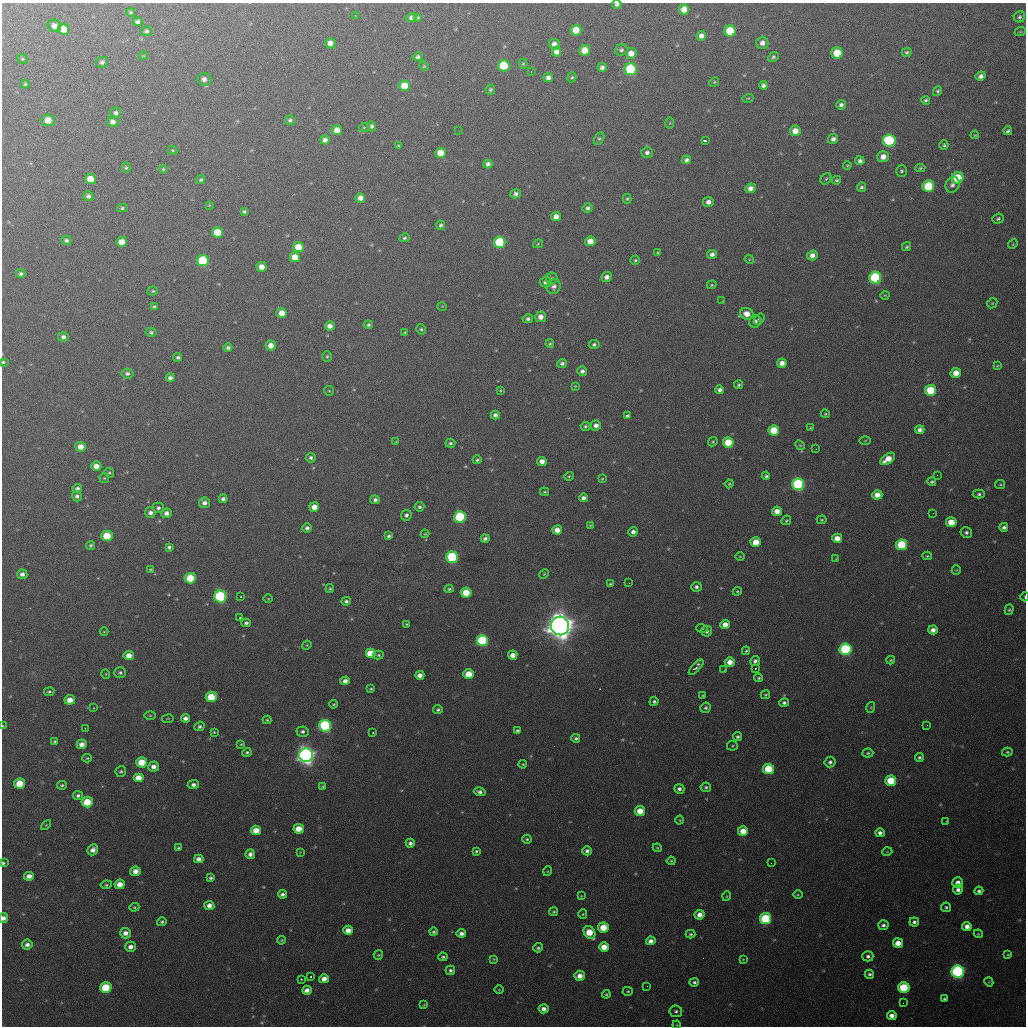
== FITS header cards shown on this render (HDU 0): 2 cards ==
NAXIS1  =                 1024 / length of data axis 1
NAXIS2  =                 1024 / length of data axis 2

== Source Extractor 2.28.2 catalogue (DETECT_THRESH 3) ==
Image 1024 x 1024 px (HDU 0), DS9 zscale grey, 1 PNG px = 1 image px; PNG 1028 x 1028 px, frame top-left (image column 1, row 1024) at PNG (2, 3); each listed source drawn as its Kron ellipse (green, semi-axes under 4 px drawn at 4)
Background 430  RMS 17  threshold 51.2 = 3 sigma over >= 5 px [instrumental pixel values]
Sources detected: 427; all 427 listed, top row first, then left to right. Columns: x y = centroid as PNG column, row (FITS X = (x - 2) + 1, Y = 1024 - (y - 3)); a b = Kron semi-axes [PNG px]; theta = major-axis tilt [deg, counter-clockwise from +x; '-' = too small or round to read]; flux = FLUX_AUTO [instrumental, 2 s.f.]
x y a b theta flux
617 4 4 4 - 2.9e+03
684 9 5 5 - 1.3e+04
131 12 4 3 - 1.6e+03
355 16 2 2 - 6.3e+02
1019 17 6 5 - 2.5e+03
411 18 5 4 - 4.4e+03
418 18 4 3 - 1.5e+03
137 22 5 4 - 2.7e+03
54 26 7 6 - 6.2e+03
64 29 5 5 - 1.7e+04
576 30 5 5 - 2.2e+04
146 31 5 5 - 2.5e+03
730 31 6 5 - 4.4e+04
1020 32 6 3 18 1.2e+03
701 36 5 4 - 5.8e+03
330 43 5 5 - 7.9e+03
762 43 6 6 - 6.5e+03
554 44 5 5 - 7.2e+03
585 50 5 5 - 2.1e+04
621 50 6 5 - 2.6e+03
556 52 5 4 - 8.2e+03
907 52 5 4 - 2.1e+03
631 53 5 5 - 1.1e+04
837 53 6 5 - 3.1e+04
143 56 4 3 - 7.8e+02
418 57 5 4 - 3.0e+03
773 57 6 4 41 2.4e+03
22 59 5 4 - 1.5e+03
102 62 6 5 - 3.1e+03
523 64 5 4 - 1.6e+03
424 66 5 4 - 1.2e+03
504 66 6 5 - 6.1e+04
602 67 4 4 - 3.9e+03
631 69 6 6 - 1.1e+05
531 71 3 2 - 1.1e+03
981 76 5 4 - 4.4e+03
572 77 5 4 - 1.8e+03
548 78 5 4 - 5.7e+03
204 79 7 6 - 5.5e+03
714 82 5 4 - 1.4e+03
25 84 4 3 - 1.6e+03
763 85 4 4 - 3.5e+03
404 86 5 5 - 2.4e+04
490 90 5 4 - 2.2e+03
938 91 5 4 - 1.9e+03
748 98 6 3 17 1.0e+03
926 100 4 4 - 1.9e+03
841 105 5 4 - 3.4e+03
116 113 5 5 - 2.9e+03
48 120 6 6 - 1.2e+04
290 120 5 5 - 2.5e+03
113 122 6 5 - 5.7e+03
670 123 6 4 89 1.2e+03
372 126 5 4 - 2.7e+03
364 127 5 3 - 1.1e+03
337 130 5 5 - 1.3e+04
459 131 2 2 - 1.5e+03
795 131 5 5 - 1.3e+04
1008 131 4 3 - 2.3e+03
975 135 4 3 - 1.1e+03
599 139 7 4 61 1.9e+03
833 139 5 5 - 4.4e+03
325 140 4 4 - 5.5e+03
889 140 6 6 - 1.0e+05
705 141 4 3 - 3.6e+03
944 145 5 4 - 2.0e+03
399 146 4 3 - 1.4e+03
173 150 5 3 - 1.2e+03
647 152 6 5 - 3.9e+03
441 153 5 5 - 1.9e+04
883 157 6 5 - 9.9e+03
686 160 5 4 - 3.7e+03
860 161 4 4 - 3.6e+03
488 164 4 4 - 4.0e+03
847 165 4 3 - 1.2e+03
126 168 5 4 - 1.6e+03
920 168 5 4 - 1.6e+03
163 169 4 4 - 1.3e+03
901 171 6 5 - 2.1e+03
957 178 6 5 - 5.4e+04
90 179 5 5 - 2.1e+04
201 179 4 4 - 1.6e+03
826 179 6 5 - 1.8e+03
836 180 4 4 - 1.6e+03
952 185 8 6 61 4.3e+03
928 186 6 5 - 6.1e+04
861 187 5 4 - 2.1e+03
750 188 5 4 - 7.3e+03
516 194 5 4 - 3.6e+03
88 196 5 5 - 3.5e+03
360 198 5 5 - 7.0e+03
627 199 5 4 - 1.6e+03
708 202 5 5 - 6.3e+03
209 205 4 4 - 9.7e+02
122 208 5 4 - 1.9e+03
588 208 5 5 - 3.3e+03
244 212 4 3 - 2.0e+03
556 217 5 4 - 9.2e+03
998 219 6 5 - 2.2e+03
441 225 4 4 - 2.6e+03
217 232 5 5 - 2.5e+04
405 238 5 4 - 1.9e+03
66 240 5 4 - 3.2e+03
590 241 5 5 - 1.4e+04
122 242 5 5 - 1.2e+04
500 242 6 5 - 8.1e+04
538 244 5 3 - 1.0e+03
1013 244 5 4 - 1.2e+03
298 247 5 5 - 2.2e+04
906 247 5 4 - 1.7e+03
658 252 3 3 - 1.2e+03
712 254 5 4 - 4.6e+03
812 255 5 5 - 6.9e+03
295 257 5 5 - 1.8e+04
749 259 5 4 - 1.0e+03
635 260 5 4 - 1.5e+03
203 261 6 5 - 6.7e+04
261 267 5 5 - 1.0e+04
21 274 5 4 - 2.6e+03
607 277 5 5 - 5.5e+03
552 278 6 5 - 1.9e+03
875 278 6 6 - 1.3e+05
546 282 6 5 - 5.1e+03
712 285 5 4 - 1.4e+03
554 286 7 6 - 4.3e+03
153 291 5 4 - 1.4e+03
885 295 4 3 - 9.0e+02
722 301 2 2 - 5.2e+02
992 303 5 4 - 1.3e+03
442 306 5 3 - 8.4e+02
155 307 4 4 - 2.4e+03
282 313 5 5 - 1.3e+04
747 314 7 5 -20 1.1e+04
541 317 5 5 - 8.4e+03
528 319 5 4 - 2.7e+03
759 319 6 4 54 1.9e+03
755 322 6 6 - 4.1e+03
368 325 5 4 - 2.1e+03
330 326 5 4 - 7.8e+03
421 329 5 4 - 1.9e+03
151 332 5 4 - 2.2e+03
404 332 4 2 - 9.8e+02
63 337 5 4 - 3.7e+03
550 344 4 4 - 1.6e+03
594 344 5 4 - 2.6e+03
271 345 5 5 - 1.0e+04
228 348 4 3 - 2.5e+03
327 356 5 4 - 1.6e+03
178 357 4 4 - 2.6e+03
3 362 4 3 - 1.6e+03
562 363 5 4 - 3.1e+03
782 363 5 4 - 8.9e+03
997 366 4 3 - 9.2e+02
582 371 5 5 - 3.9e+03
127 373 6 5 - 3.4e+03
956 373 5 5 - 1.3e+04
170 378 4 4 - 3.6e+03
738 385 5 4 - 1.7e+03
575 386 3 3 - 8.5e+02
500 390 4 3 - 1.0e+03
720 390 4 4 - 4.1e+03
930 390 5 5 - 4.8e+04
329 391 5 4 - 1.3e+03
825 414 4 3 - 1.3e+03
495 415 4 4 - 4.1e+03
627 415 4 3 - 4.7e+03
596 425 5 5 - 5.8e+03
585 426 5 4 - 2.0e+03
810 428 4 3 - 1.1e+03
774 430 5 5 - 3.2e+04
920 430 5 4 - 5.2e+03
865 441 6 4 1 1.1e+03
396 442 4 3 - 8.9e+02
713 442 5 4 - 1.4e+03
728 442 5 5 - 3.1e+04
450 443 5 4 - 2.3e+03
800 445 5 4 - 1.4e+03
81 447 5 5 - 1.1e+04
816 449 2 2 - 6.0e+02
311 458 5 5 - 2.7e+03
888 459 8 5 35 1.7e+04
477 460 4 4 - 2.1e+03
542 461 5 4 - 7.5e+03
96 466 5 4 - 8.5e+03
109 473 5 4 - 1.7e+03
937 475 2 2 - 6.1e+02
569 476 4 3 - 1.3e+03
766 476 4 4 - 2.0e+03
104 478 5 4 - 1.2e+03
602 479 4 3 - 1.0e+03
932 482 4 4 - 2.0e+03
729 484 4 4 - 1.3e+03
798 484 6 6 - 1.8e+05
1000 484 5 4 - 1.3e+03
77 488 5 4 - 3.1e+03
545 492 4 3 - 1.4e+03
979 494 6 4 2 2.2e+03
877 495 5 4 - 1.3e+04
77 496 5 5 - 3.2e+03
583 498 4 4 - 4.3e+03
223 499 4 4 - 3.6e+03
375 500 5 4 - 3.2e+03
204 503 5 5 - 5.4e+03
314 507 5 4 - 1.2e+04
419 507 5 4 - 2.3e+03
158 508 5 5 - 2.9e+03
777 511 5 4 - 1.1e+04
150 513 5 5 - 4.6e+03
167 513 5 4 - 5.5e+03
933 513 2 2 - 5.9e+02
406 515 5 5 - 3.0e+03
460 517 6 5 - 9.5e+04
786 520 5 4 - 1.6e+03
822 520 5 4 - 1.3e+03
951 522 5 5 - 1.8e+04
590 525 4 3 - 8.9e+02
1004 527 4 4 - 3.0e+03
307 528 5 4 - 3.5e+03
557 530 5 4 - 1.1e+04
633 532 5 4 - 4.5e+03
966 532 6 5 - 2.6e+03
425 534 4 4 - 1.1e+03
107 536 5 5 - 3.1e+04
389 536 4 3 - 2.3e+03
837 538 5 4 - 1.3e+04
485 539 4 3 - 3.1e+03
756 542 5 5 - 2.0e+04
91 545 5 4 - 1.7e+03
902 545 5 5 - 5.9e+04
169 547 4 4 - 2.5e+03
740 556 4 3 - 1.0e+03
927 556 4 4 - 1.3e+03
452 557 6 5 - 1.2e+05
836 559 3 3 - 7.6e+02
150 569 3 3 - 9.6e+02
956 570 5 4 - 1.1e+03
22 574 5 4 - 4.5e+03
544 574 5 4 - 1.3e+03
190 578 5 5 - 3.8e+04
629 583 2 2 - 8.6e+02
610 584 3 3 - 1.4e+03
696 587 5 5 - 3.1e+03
330 589 4 4 - 1.7e+03
449 589 4 4 - 1.9e+03
737 591 4 4 - 1.4e+03
466 593 5 5 - 2.9e+04
220 597 6 6 - 1.6e+05
241 597 3 2 - 1.1e+03
1025 597 4 2 - 1.1e+03
268 599 4 3 - 8.4e+02
346 601 5 4 - 2.6e+03
1009 610 5 4 - 1.5e+03
240 618 3 2 - 1.1e+03
246 623 5 4 - 2.6e+03
406 624 4 3 - 1.1e+03
725 624 5 4 - 8.7e+03
560 626 9 9 - 1.7e+06
702 628 6 4 -18 1.6e+03
933 630 5 4 - 7.1e+03
707 631 5 5 - 3.0e+03
104 632 4 3 - 8.8e+02
482 641 6 5 - 1.1e+05
307 645 5 4 - 1.2e+03
846 649 6 5 - 1.3e+05
746 651 4 3 - 1.5e+03
370 654 5 5 - 3.3e+04
129 655 5 4 - 1.0e+04
378 655 5 4 - 1.5e+03
513 655 5 4 - 9.1e+03
891 660 4 3 - 1.4e+03
755 661 5 4 - 3.5e+03
730 662 5 5 - 1.1e+04
696 667 10 3 47 5.6e+03
755 668 3 2 - 1.1e+03
724 670 2 2 - 5.0e+02
120 672 6 5 - 2.4e+03
106 674 5 3 - 9.3e+02
469 674 5 5 - 2.3e+04
420 675 4 4 - 7.4e+03
759 678 4 3 - 1.6e+03
345 681 4 4 - 5.8e+03
371 689 3 3 - 1.3e+03
49 692 5 4 - 1.8e+03
703 695 3 3 - 1.0e+03
765 695 5 4 - 1.4e+03
211 697 5 5 - 3.9e+04
70 700 5 4 - 1.2e+04
654 701 4 4 - 2.2e+03
784 703 5 4 - 3.0e+03
333 704 4 3 - 1.2e+03
871 707 5 3 - 1.1e+03
93 708 3 2 - 7.9e+02
706 708 5 5 - 2.4e+03
438 710 4 4 - 2.2e+03
150 715 5 3 - 1.2e+03
185 718 4 4 - 4.8e+03
168 719 6 3 9 1.0e+03
267 720 4 4 - 1.3e+03
927 725 2 2 - 7.8e+02
2 726 4 2 - 9.8e+02
199 726 5 4 - 2.4e+03
325 726 6 6 - 1.7e+05
85 728 2 2 - 6.3e+02
517 731 3 3 - 2.0e+03
214 732 4 4 - 1.2e+03
302 732 6 5 - 3.3e+03
373 733 3 3 - 1.6e+03
737 737 5 4 - 2.3e+03
576 738 4 4 - 2.3e+03
55 741 4 4 - 1.6e+03
82 744 5 4 - 8.2e+03
241 744 4 4 - 1.2e+03
732 746 5 4 - 1.5e+03
247 752 5 4 - 2.1e+03
1007 752 5 4 - 1.7e+03
868 753 5 4 - 1.9e+03
306 755 7 7 - 7.0e+05
919 757 4 4 - 2.2e+03
87 758 5 4 - 1.4e+03
142 762 5 5 - 2.7e+04
830 762 6 5 - 3.4e+03
523 764 4 3 - 1.1e+03
154 767 5 5 - 6.5e+03
768 769 5 5 - 4.5e+04
121 771 5 5 - 2.1e+03
138 778 5 4 - 1.4e+04
891 781 5 5 - 3.9e+04
20 783 5 5 - 2.5e+04
62 785 5 3 - 1.8e+03
193 785 5 4 - 3.9e+03
323 786 3 3 - 1.4e+03
706 787 5 4 - 2.1e+03
679 789 5 4 - 3.4e+03
480 792 6 4 -14 3.5e+03
78 795 5 4 - 2.9e+03
87 802 5 5 - 3.5e+04
640 811 5 5 - 2.0e+04
680 820 4 3 - 1.0e+03
946 821 3 2 - 1.0e+03
46 825 6 3 45 1.1e+03
299 829 5 5 - 1.7e+04
256 830 5 4 - 1.6e+04
743 831 5 5 - 1.7e+04
880 833 5 4 - 4.4e+03
527 839 4 4 - 1.8e+03
410 843 4 4 - 4.2e+03
178 848 3 3 - 1.4e+03
657 848 4 4 - 1.3e+03
93 850 6 5 - 6.6e+03
476 851 4 4 - 1.8e+03
587 851 4 4 - 3.6e+03
300 852 4 3 - 7.9e+02
887 852 5 3 - 9.6e+02
250 854 5 4 - 4.7e+03
199 859 4 4 - 5.6e+03
671 861 4 4 - 1.5e+03
3 863 4 4 - 1.8e+03
771 863 2 2 - 7.4e+02
135 871 5 5 - 8.3e+03
548 871 5 3 - 1.0e+03
29 876 5 4 - 6.6e+03
211 878 3 3 - 2.1e+03
958 883 5 5 - 7.7e+03
120 884 5 4 - 1.2e+04
106 885 6 4 8 1.6e+03
958 890 5 5 - 4.8e+03
979 891 4 4 - 2.7e+03
282 894 4 4 - 3.5e+03
798 895 4 3 - 1.1e+03
581 896 4 3 - 8.8e+02
727 896 5 3 - 1.0e+03
209 905 5 4 - 7.2e+03
134 907 5 4 - 1.6e+03
946 907 5 5 - 2.0e+03
554 912 4 4 - 1.7e+03
583 914 5 4 - 1.4e+03
700 915 5 4 - 8.7e+03
3 918 5 4 - 5.1e+03
766 919 6 5 - 8.5e+04
162 922 5 4 - 2.1e+03
914 922 5 4 - 3.2e+03
883 925 5 5 - 3.3e+03
967 926 5 4 - 7.3e+03
603 927 5 5 - 2.6e+04
348 930 5 4 - 9.7e+03
433 932 4 4 - 1.9e+03
589 932 7 5 -55 2.8e+04
125 933 5 5 - 6.6e+03
461 933 4 4 - 4.7e+03
690 934 5 4 - 1.7e+03
978 934 4 4 - 1.2e+03
281 940 4 3 - 1.4e+03
651 941 5 4 - 6.2e+03
898 943 5 5 - 1.2e+04
27 945 5 5 - 5.1e+03
131 947 5 5 - 5.8e+03
604 947 5 5 - 1.6e+04
538 948 5 4 - 2.0e+03
378 955 5 4 - 1.5e+03
1008 955 3 3 - 1.2e+03
868 956 5 5 - 3.0e+03
443 957 4 4 - 2.2e+03
494 959 4 3 - 1.1e+03
743 959 3 3 - 9.0e+02
450 970 5 4 - 2.7e+03
958 971 6 6 - 2.7e+05
869 974 5 4 - 2.4e+03
580 976 5 5 - 9.5e+03
311 977 3 2 - 1.1e+03
301 979 2 2 - 9.5e+02
324 979 5 4 - 8.2e+03
694 982 5 4 - 2.5e+03
989 982 4 3 - 1.1e+03
647 986 2 2 - 5.6e+02
106 987 6 5 - 4.4e+04
904 987 5 5 - 5.8e+04
307 990 5 4 - 6.6e+03
499 990 5 3 - 1.0e+03
628 991 5 4 - 1.4e+03
606 994 4 4 - 1.7e+03
944 999 4 3 - 1.8e+03
903 1003 2 2 - 9.0e+02
424 1005 3 3 - 1.1e+03
544 1009 5 4 - 5.8e+03
676 1011 6 5 - 2.6e+03
892 1016 5 4 - 6.4e+03
677 1025 4 3 - 9.9e+02
At the frame edge (FLAGS 8, measured only in part): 7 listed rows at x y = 617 4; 3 362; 1025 597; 2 726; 3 863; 3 918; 677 1025